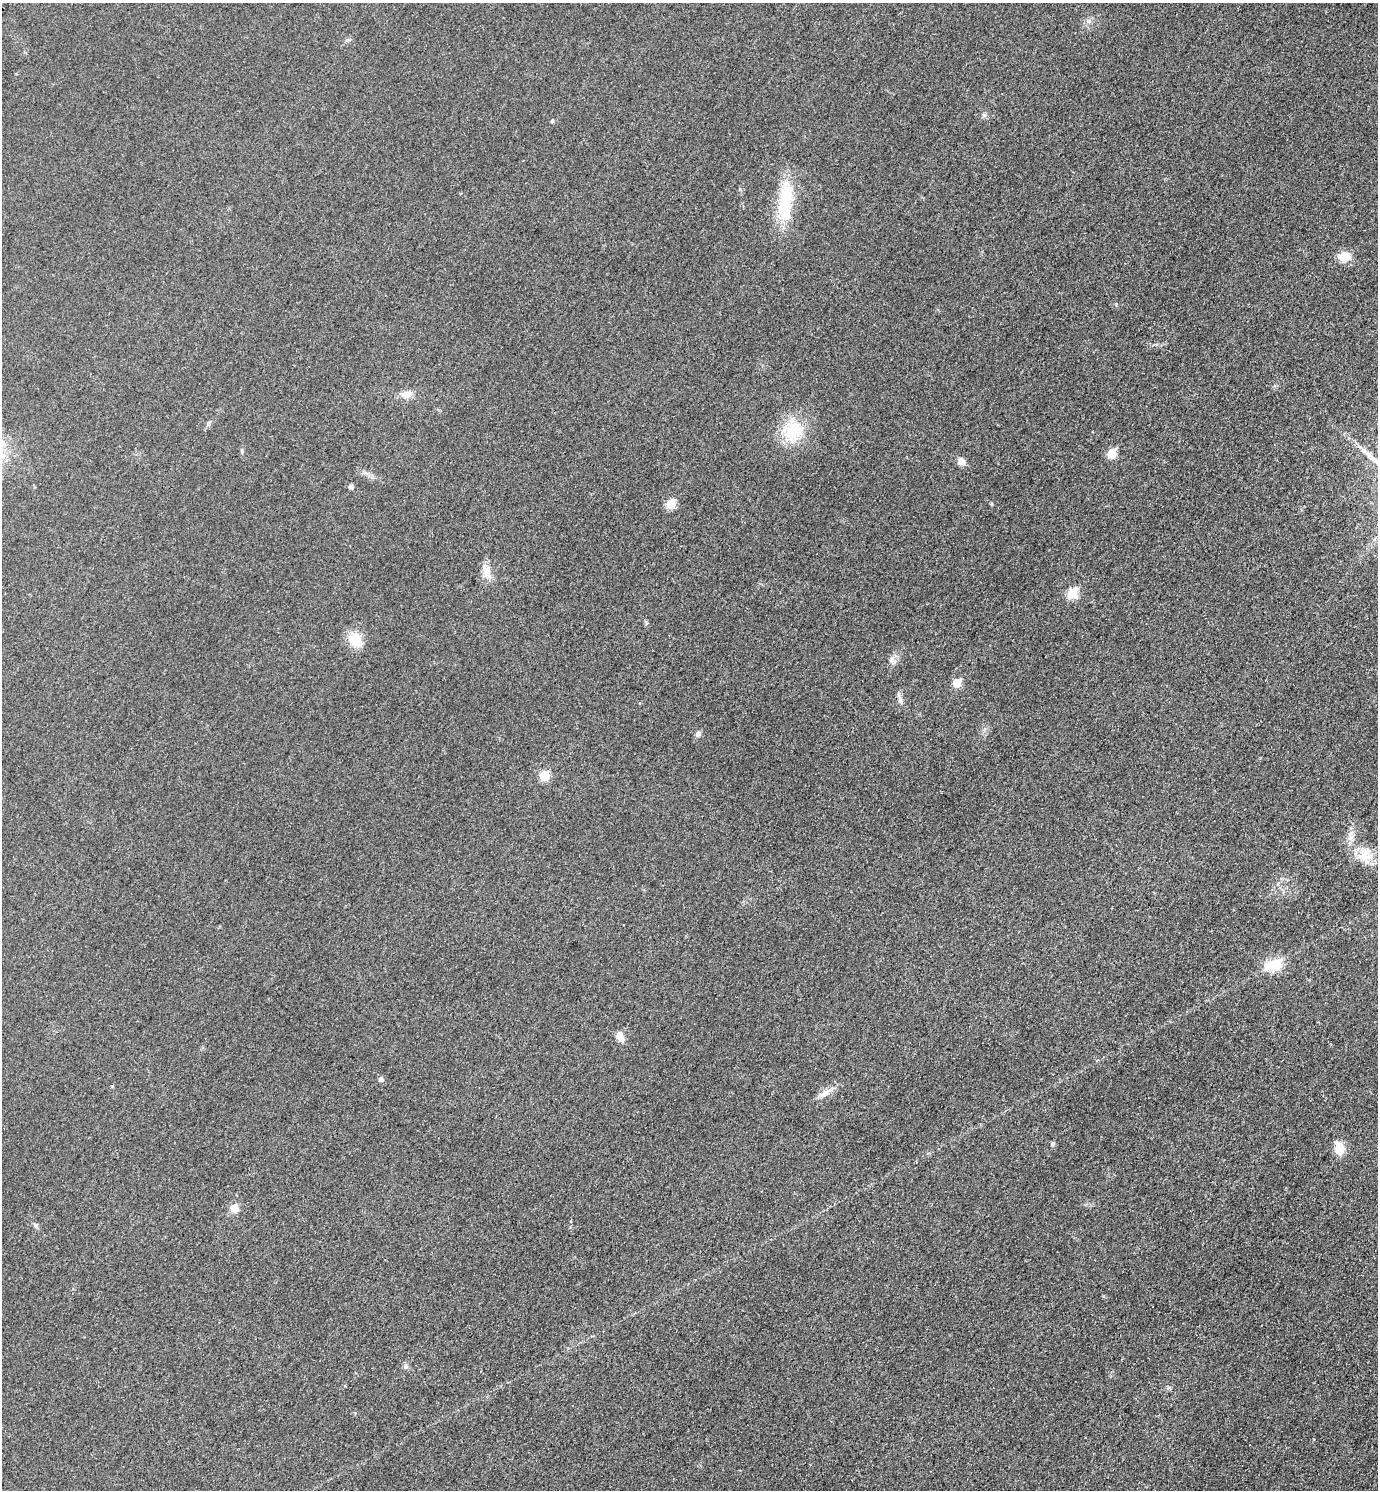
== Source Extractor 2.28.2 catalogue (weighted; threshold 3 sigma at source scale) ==
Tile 6 of 4 x 4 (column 2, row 2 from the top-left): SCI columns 1539-2914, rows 2990-4477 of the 5978 x 5975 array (HDU 1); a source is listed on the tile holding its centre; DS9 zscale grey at full resolution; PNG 1380 x 1492 px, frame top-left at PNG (2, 3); no overlay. Shown black and unused: <1% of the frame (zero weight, under 3 of 4 exposures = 1% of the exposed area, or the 3 px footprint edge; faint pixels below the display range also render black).
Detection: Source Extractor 2.28.2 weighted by HDU 2 'WHT'; one run over the whole footprint, this tile lists its part. Background 0.0434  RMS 0.0064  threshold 0.029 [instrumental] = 3 sigma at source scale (4.5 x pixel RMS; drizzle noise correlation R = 1.50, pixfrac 1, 0.05/0.05 arcsec/px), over >= 5 px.
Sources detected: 30; all 30 listed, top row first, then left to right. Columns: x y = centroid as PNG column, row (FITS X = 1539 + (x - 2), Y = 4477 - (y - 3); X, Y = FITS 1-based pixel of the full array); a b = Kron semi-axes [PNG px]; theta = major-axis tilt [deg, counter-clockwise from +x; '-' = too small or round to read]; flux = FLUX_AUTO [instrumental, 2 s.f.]
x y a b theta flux
984 115 6 5 - 1.3
552 121 4 4 - 1
785 199 56 16 80 33
1344 256 12 9 3 10
406 394 14 10 11 5.6
793 431 29 23 77 25
1364 451 7 6 - 2
1112 453 6 6 - 17
961 461 10 8 -53 3.5
351 487 5 5 - 2
671 504 6 6 - 19
487 571 17 10 -72 6.9
1072 593 6 6 - 26
356 640 19 16 -83 13
892 660 9 8 - 2.8
957 683 6 6 - 13
698 734 8 7 - 2.2
544 776 6 5 - 24
1363 856 22 22 - 13
1273 965 23 14 11 16
620 1037 13 8 -58 4.5
380 1079 6 5 - 2.1
112 1086 4 3 - 0.67
825 1093 21 6 35 4.8
1052 1143 5 5 - 1.5
1339 1149 14 10 -79 10
234 1208 7 7 - 7.6
36 1226 7 4 -18 1.1
406 1366 8 6 60 1.7
1169 1387 7 4 0 1.1
Unlisted compact peaks at least as high as the median listed source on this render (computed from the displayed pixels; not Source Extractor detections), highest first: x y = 900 701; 1089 21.